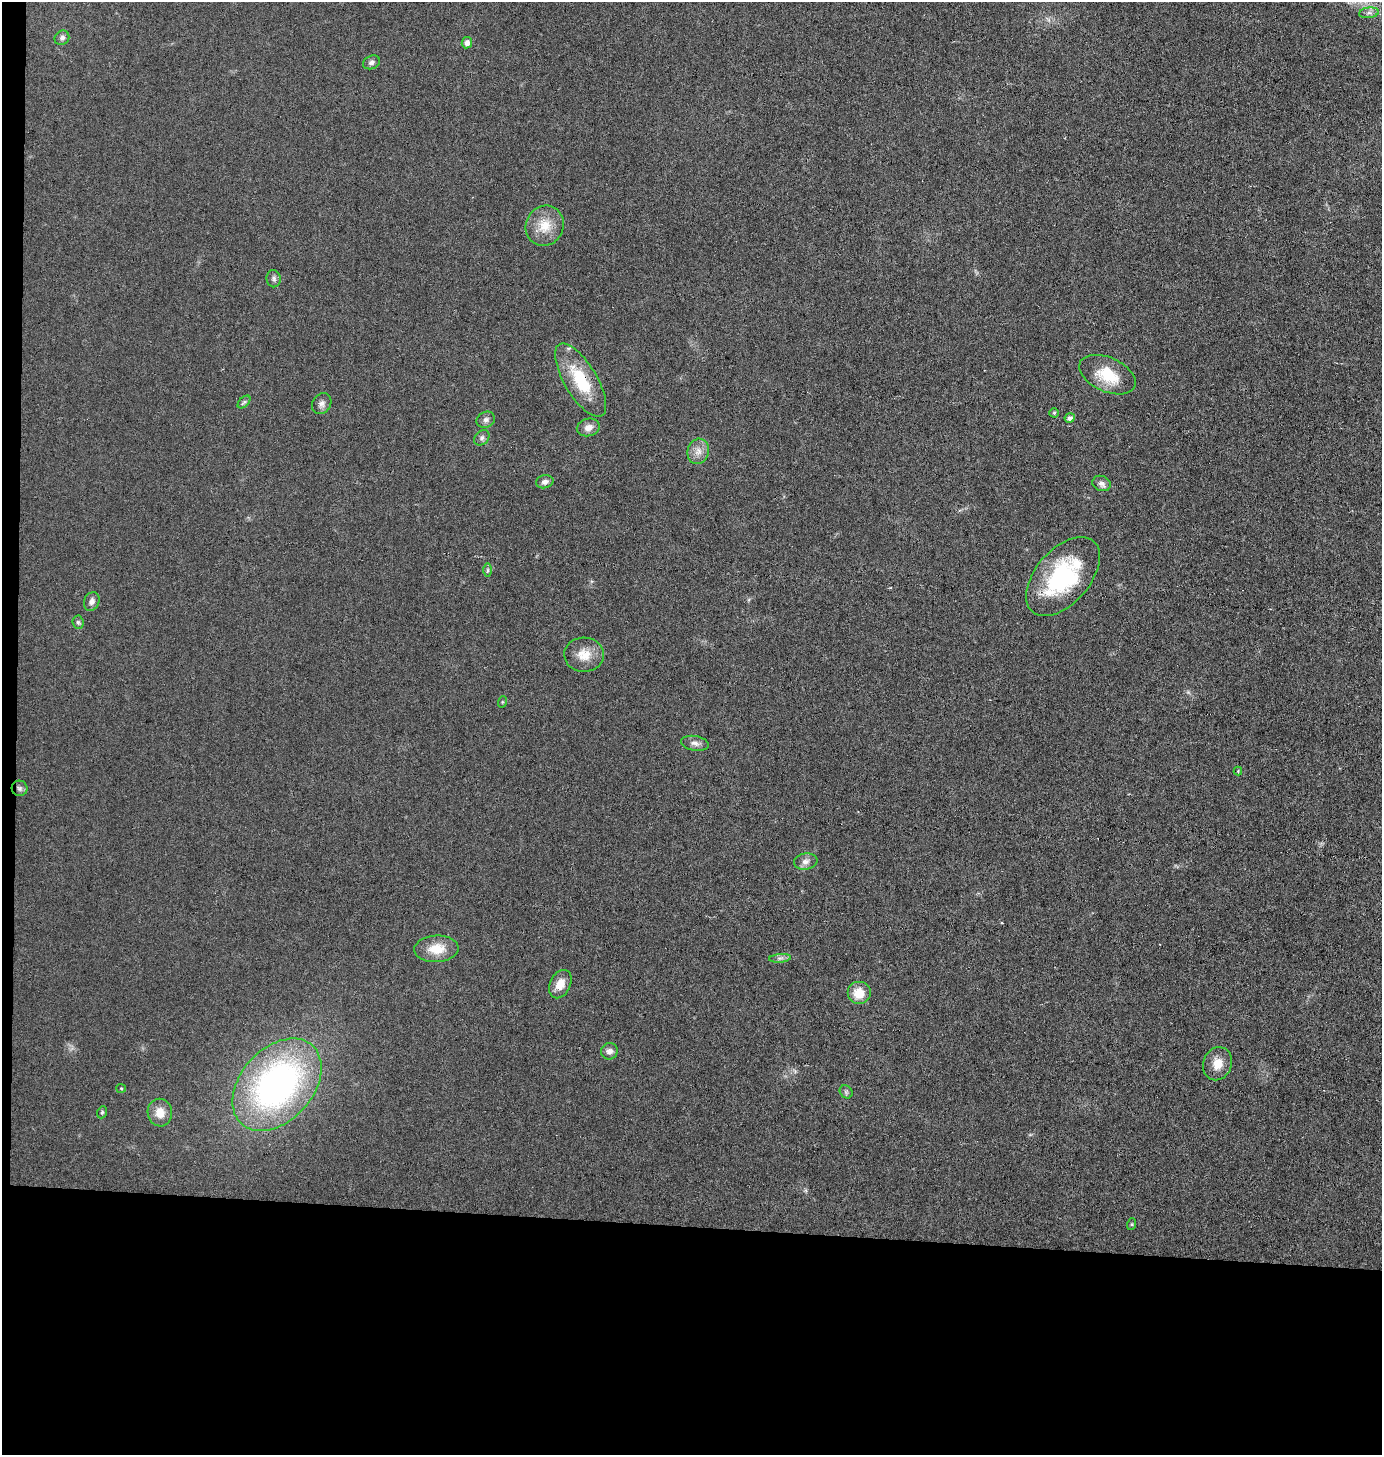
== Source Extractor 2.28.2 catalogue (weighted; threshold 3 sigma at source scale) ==
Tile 7 of 3 x 3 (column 1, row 3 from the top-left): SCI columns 99-1478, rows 1-1453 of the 4383 x 4359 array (HDU 1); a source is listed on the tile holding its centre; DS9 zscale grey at full resolution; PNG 1384 x 1457 px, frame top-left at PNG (2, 2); each listed source drawn as its Kron ellipse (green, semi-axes under 4 px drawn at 4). Shown black and unused: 17% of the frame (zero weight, under 3 of 6 exposures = <1% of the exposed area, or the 3 px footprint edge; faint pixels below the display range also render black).
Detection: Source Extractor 2.28.2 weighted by HDU 2 'WHT'; one run over the whole footprint, this tile lists its part. Background 0.0233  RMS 0.004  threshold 0.0163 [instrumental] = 3 sigma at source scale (4.09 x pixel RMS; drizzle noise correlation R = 1.36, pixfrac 0.8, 0.05/0.05 arcsec/px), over >= 5 px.
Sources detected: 41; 1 cosmic-ray / hot-pixel residue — neither listed nor drawn; the other 40 listed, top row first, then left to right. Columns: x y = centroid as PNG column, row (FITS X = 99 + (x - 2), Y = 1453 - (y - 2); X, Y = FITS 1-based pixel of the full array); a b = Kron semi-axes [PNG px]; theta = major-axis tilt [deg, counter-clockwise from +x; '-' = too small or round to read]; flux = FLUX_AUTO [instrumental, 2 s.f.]
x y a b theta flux
1369 13 10 5 7 1.2
62 38 8 7 - 1.2
467 43 6 5 - 1.8
371 62 9 6 23 1.3
545 226 20 19 - 8.1
274 279 8 7 - 1.1
1107 375 30 17 -24 12
581 380 41 16 -59 18
244 402 8 4 44 0.77
322 404 11 9 56 1.7
1054 413 4 4 - 0.57
1070 418 5 4 - 1.3
486 420 9 8 - 1.5
588 427 12 8 14 2.6
482 438 9 6 45 1.1
698 451 13 10 76 3.2
545 482 9 6 12 1.5
1101 483 9 7 -21 1.8
488 570 6 4 89 0.68
1063 576 47 27 49 40
92 601 10 7 65 1.6
78 622 6 5 - 0.74
584 655 20 17 -1 6.3
502 702 6 4 71 0.43
695 743 14 7 -10 1.8
1238 771 4 4 - 0.3
20 788 8 7 - 1.3
806 861 12 8 8 2
437 949 22 13 2 7.9
780 958 11 4 4 1.2
560 984 15 10 64 4.4
859 993 12 11 - 6.5
609 1051 8 8 - 1.6
1217 1064 17 14 68 4.9
277 1085 53 36 48 130
121 1088 5 4 - 0.4
846 1092 7 6 - 0.84
102 1112 6 4 69 0.56
160 1113 14 12 -81 4.8
1132 1224 6 4 71 0.48
Overlapping masked pixels (flux is a lower limit): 1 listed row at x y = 581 380